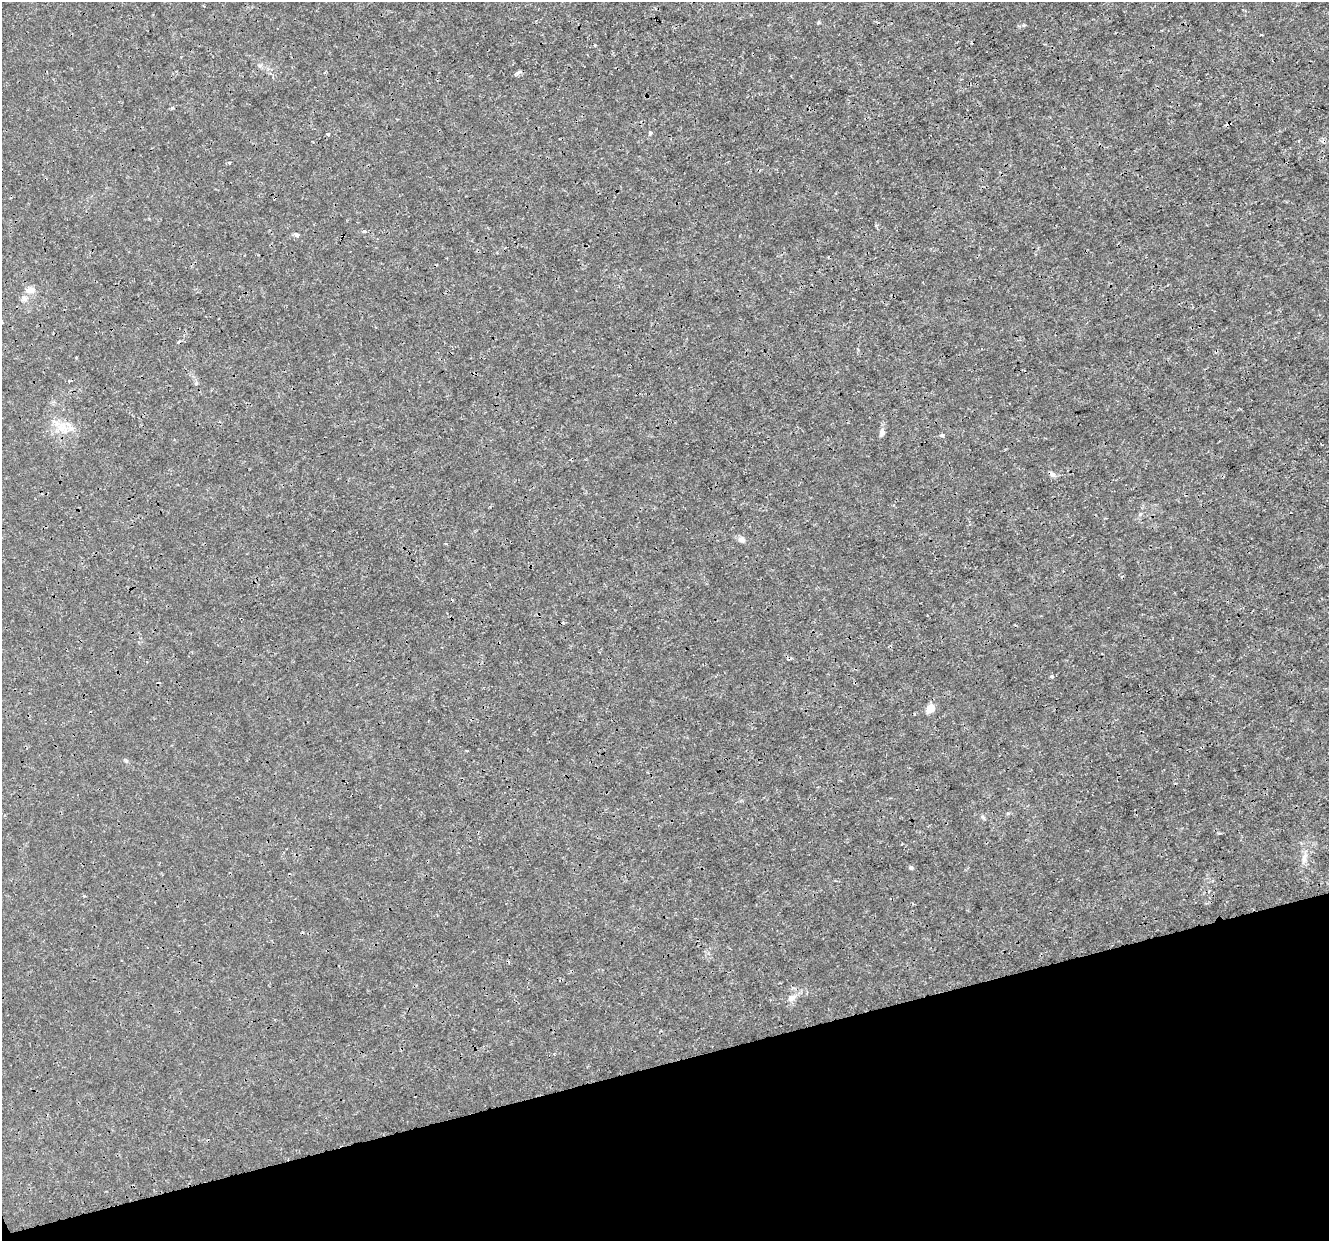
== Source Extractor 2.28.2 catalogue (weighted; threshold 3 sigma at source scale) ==
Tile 14 of 4 x 4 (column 2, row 4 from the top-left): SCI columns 1329-2655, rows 112-1350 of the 5310 x 5126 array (HDU 1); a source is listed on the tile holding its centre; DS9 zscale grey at full resolution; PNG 1331 x 1243 px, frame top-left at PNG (2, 2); no overlay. Shown black and unused: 14% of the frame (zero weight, under 3 of 4 exposures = <1% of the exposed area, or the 3 px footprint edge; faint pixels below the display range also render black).
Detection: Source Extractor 2.28.2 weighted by HDU 2 'WHT'; one run over the whole footprint, this tile lists its part. Background 0.00258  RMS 8.2e-04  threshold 0.00367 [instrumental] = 3 sigma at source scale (4.5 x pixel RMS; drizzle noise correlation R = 1.50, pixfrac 1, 0.0396/0.0396 arcsec/px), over >= 5 px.
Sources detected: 23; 2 cosmic-ray / hot-pixel residue — not listed; the other 21 listed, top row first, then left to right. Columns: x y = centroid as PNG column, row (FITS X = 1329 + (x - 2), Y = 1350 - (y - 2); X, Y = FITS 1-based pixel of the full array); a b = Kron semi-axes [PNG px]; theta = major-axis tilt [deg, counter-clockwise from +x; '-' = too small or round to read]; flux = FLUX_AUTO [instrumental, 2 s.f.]
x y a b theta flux
818 22 6 4 89 0.083
519 72 9 3 33 0.14
172 108 4 3 - 0.17
650 133 5 4 - 0.11
328 134 4 3 - 0.15
229 163 4 3 - 0.1
364 231 4 4 - 0.12
297 235 6 5 - 0.19
31 290 13 9 9 0.53
64 427 19 6 -39 0.78
882 433 10 7 76 0.28
942 435 4 3 - 0.71
1052 474 8 7 - 0.24
742 539 12 7 -21 0.31
1052 676 4 4 - 0.16
930 708 5 5 - 2
126 761 6 4 -72 0.11
1008 813 5 3 - 0.096
1304 858 15 6 87 0.5
911 868 5 4 - 0.19
791 998 11 8 33 0.44
Unlisted compact peaks at least as high as the median listed source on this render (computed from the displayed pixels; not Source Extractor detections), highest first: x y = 1024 25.